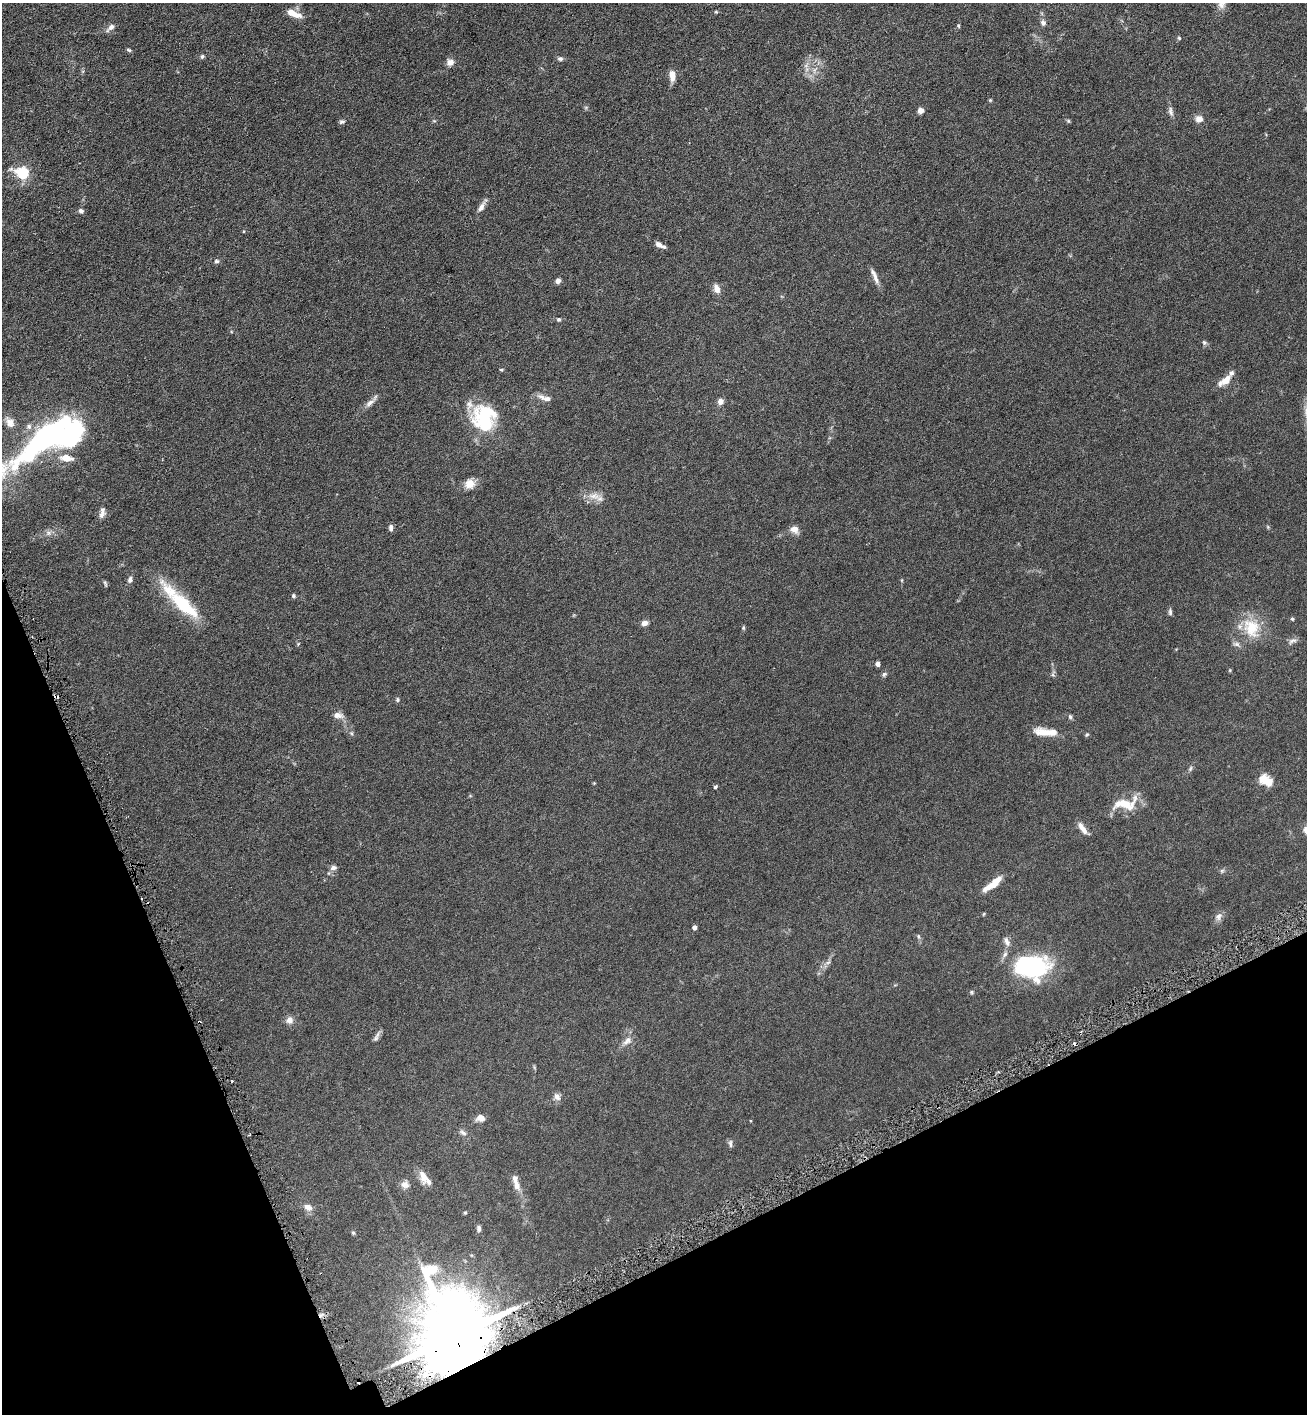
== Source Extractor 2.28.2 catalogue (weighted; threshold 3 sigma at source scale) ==
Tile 14 of 4 x 4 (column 2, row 4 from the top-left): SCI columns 1454-2758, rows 13-1424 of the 5654 x 5672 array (HDU 1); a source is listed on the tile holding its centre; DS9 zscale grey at full resolution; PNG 1309 x 1416 px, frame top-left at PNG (2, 3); no overlay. Shown black and unused: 20% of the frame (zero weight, under 3 of 6 exposures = <1% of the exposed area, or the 3 px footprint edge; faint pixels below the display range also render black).
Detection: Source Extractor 2.28.2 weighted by HDU 2 'WHT'; one run over the whole footprint, this tile lists its part. Background 0.0619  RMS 0.0058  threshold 0.0239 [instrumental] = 3 sigma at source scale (4.09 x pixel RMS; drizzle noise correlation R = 1.36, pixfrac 0.8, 0.05/0.05 arcsec/px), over >= 5 px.
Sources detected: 113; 3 inside a brighter object's white glare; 4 cosmic-ray / hot-pixel residue — not listed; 10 inside a brighter listed object's ellipse — not listed separately; the other 96 listed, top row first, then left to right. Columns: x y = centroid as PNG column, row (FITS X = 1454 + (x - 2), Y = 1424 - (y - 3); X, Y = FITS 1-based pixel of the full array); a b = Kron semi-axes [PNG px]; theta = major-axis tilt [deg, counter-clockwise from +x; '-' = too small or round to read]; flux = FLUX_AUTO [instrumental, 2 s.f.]
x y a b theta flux
716 12 5 3 - 0.48
293 13 17 7 -24 6.4
1043 23 7 6 - 1.7
958 26 5 4 - 0.66
111 27 12 6 44 2.4
1179 38 5 5 - 0.66
129 50 6 4 -20 0.77
202 56 6 5 - 0.92
560 59 8 6 -14 1.2
450 62 9 8 - 2.7
814 70 7 4 71 1.2
672 75 12 6 -86 4.5
990 100 5 4 - 0.51
921 110 6 6 - 2.2
1171 111 13 6 -81 1.9
1199 119 9 8 - 3.2
342 122 7 5 14 1.1
23 173 6 5 - 48
481 207 15 6 60 2.8
81 211 6 5 - 1.5
659 244 12 6 -31 2.5
216 261 7 5 0 1
875 277 23 5 -67 3.1
558 281 6 5 - 2
717 289 13 8 -69 3
558 319 5 5 - 0.84
1204 343 7 6 - 1
502 370 6 4 -6 0.57
1226 380 15 8 50 4.9
542 397 13 7 -28 2.6
721 401 5 5 - 3.5
370 403 16 6 38 2.7
485 421 37 28 -44 28
10 422 14 9 -57 3.7
29 426 8 7 - 1.8
48 436 46 16 36 110
66 458 15 8 -7 5.9
470 484 12 11 - 5.1
594 496 20 8 -8 4.7
102 515 12 7 63 2.1
1268 527 6 3 -72 0.54
391 528 8 5 -85 1.5
794 529 10 8 -31 3.6
48 533 8 6 -21 1.7
130 580 9 6 73 1.4
902 580 5 3 - 0.47
105 583 8 4 -64 0.75
294 596 5 5 - 0.82
183 605 48 16 -42 27
1170 612 9 5 -89 1.1
1292 619 5 4 - 0.58
645 623 7 5 18 2.6
743 628 6 4 -84 0.64
1251 628 29 21 -64 15
1292 641 13 6 22 1.8
1236 644 10 6 -1 1.6
878 664 4 4 - 2.3
1230 670 5 3 - 0.46
884 674 7 6 - 1
398 700 6 5 - 0.8
338 715 13 7 -5 3
1070 717 7 5 -73 0.96
1046 732 29 8 -6 8.2
1190 768 8 5 70 0.98
1265 780 16 10 -30 8.2
594 783 4 4 - 0.4
715 787 5 4 - 0.69
1125 804 34 15 8 12
1083 828 16 6 -53 3.8
333 868 8 6 14 1.7
1222 871 6 5 - 0.85
993 884 24 7 38 8.5
984 914 5 3 - 0.45
1219 916 11 9 57 2.3
695 927 4 4 - 2.3
918 936 6 4 -88 0.67
1007 942 14 6 -67 2.4
828 962 7 4 19 1
1032 967 38 24 0 59
971 992 6 4 -90 0.6
289 1020 10 9 - 2.7
199 1022 3 2 - 0.62
376 1037 16 5 64 1.8
627 1041 15 9 49 3.6
557 1097 11 7 -54 2.3
481 1118 9 7 15 3.6
463 1133 11 6 -32 1.8
730 1143 10 5 -86 1.2
423 1177 20 10 -72 4.6
405 1185 11 9 -19 2.6
517 1186 12 8 -77 3.3
308 1207 11 8 -26 3
465 1213 4 4 - 0.57
479 1228 8 5 89 1.4
353 1233 5 4 - 0.66
454 1336 24 19 -76 6400
Overlapping masked pixels (flux is a lower limit): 2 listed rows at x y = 199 1022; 454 1336
Isophote crosses this tile's border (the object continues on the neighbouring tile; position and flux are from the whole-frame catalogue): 1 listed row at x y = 48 436